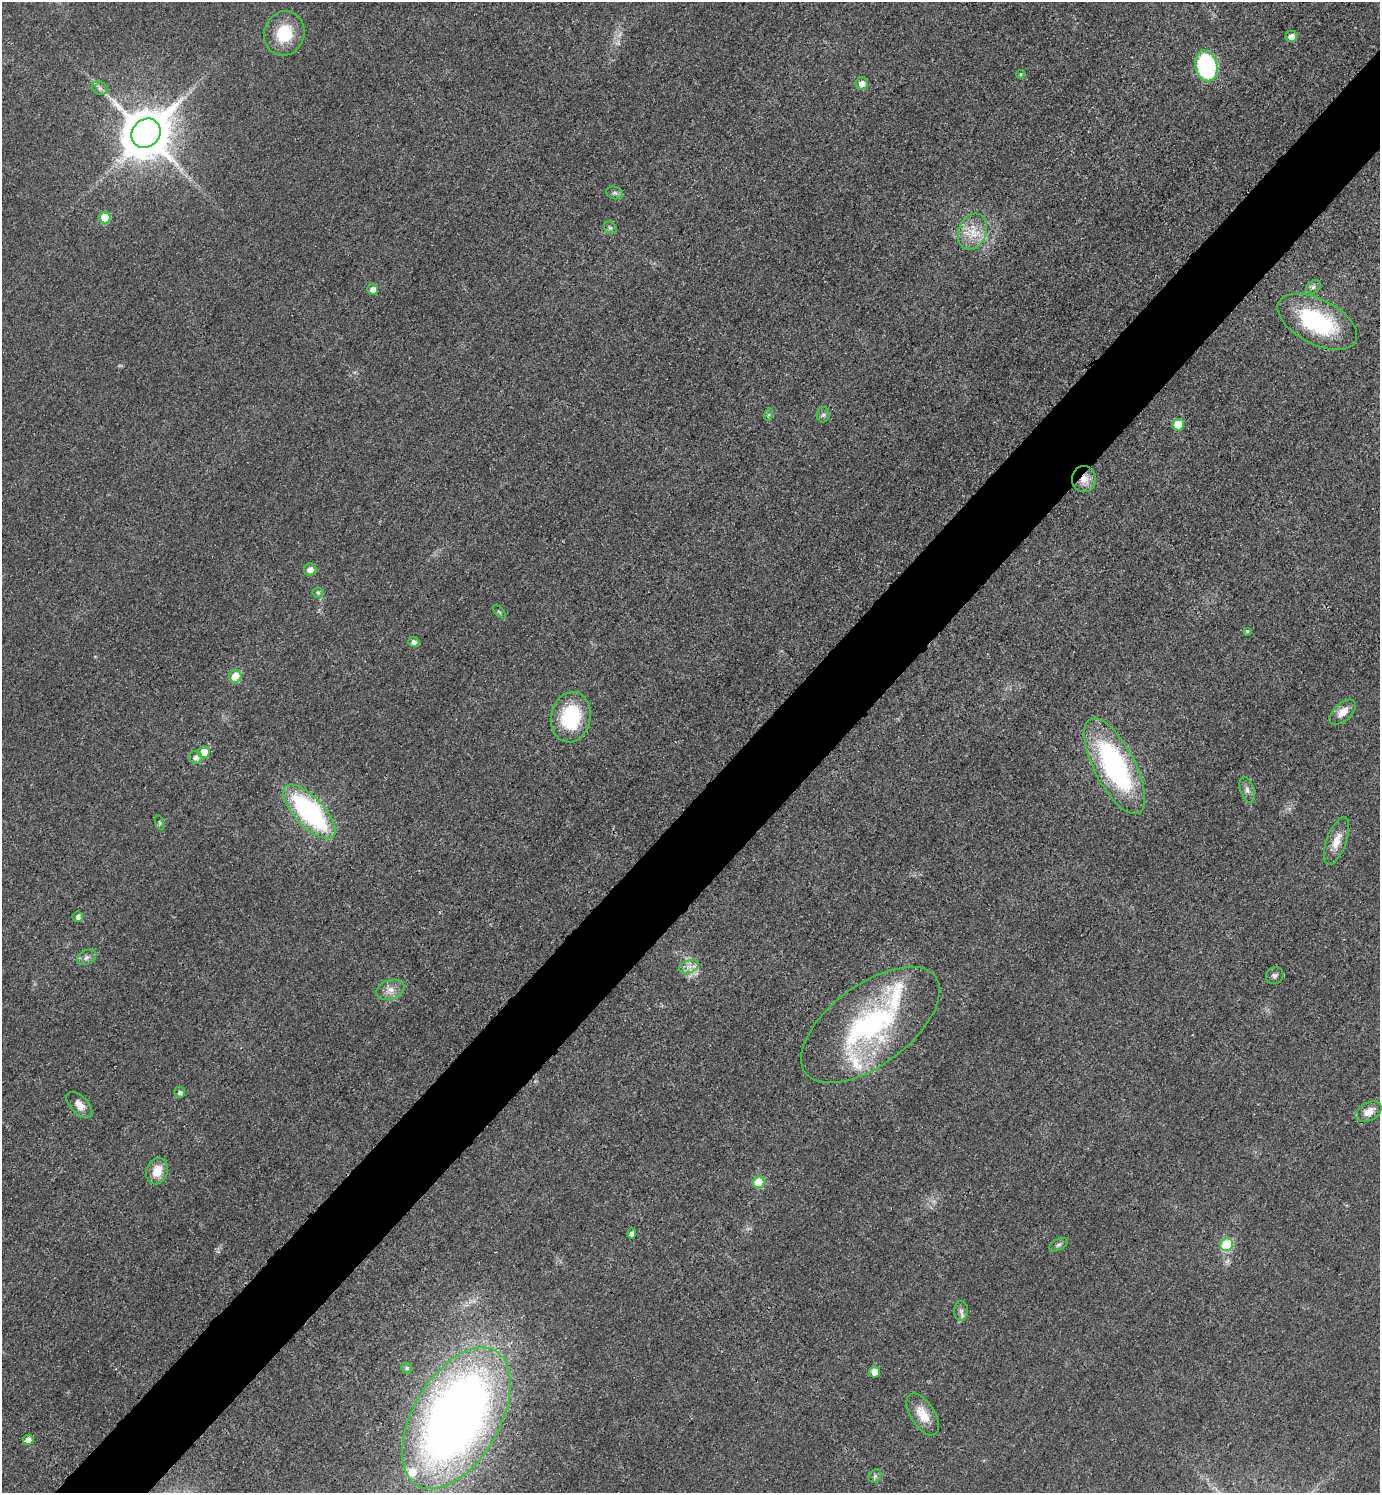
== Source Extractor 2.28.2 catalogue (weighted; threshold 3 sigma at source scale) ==
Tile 7 of 4 x 4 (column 3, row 2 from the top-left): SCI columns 2932-4309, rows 3005-4495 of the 6010 x 6009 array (HDU 1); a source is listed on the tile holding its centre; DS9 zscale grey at full resolution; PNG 1382 x 1495 px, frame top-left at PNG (2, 2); each listed source drawn as its Kron ellipse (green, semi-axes under 4 px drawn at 4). Shown black and unused: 6% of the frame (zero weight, under 3 of 4 exposures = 2% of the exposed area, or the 3 px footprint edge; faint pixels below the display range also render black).
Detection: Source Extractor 2.28.2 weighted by HDU 2 'WHT'; one run over the whole footprint, this tile lists its part. Background 0.0177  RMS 0.0055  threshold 0.0248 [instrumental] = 3 sigma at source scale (4.5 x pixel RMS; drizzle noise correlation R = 1.50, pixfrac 1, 0.05/0.05 arcsec/px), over >= 5 px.
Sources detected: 57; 3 inside a brighter listed object's ellipse — not listed separately; the other 54 listed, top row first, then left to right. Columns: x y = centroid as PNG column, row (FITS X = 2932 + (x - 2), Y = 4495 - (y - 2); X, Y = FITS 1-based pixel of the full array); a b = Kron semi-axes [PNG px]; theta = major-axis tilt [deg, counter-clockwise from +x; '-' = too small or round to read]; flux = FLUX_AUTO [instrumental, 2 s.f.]
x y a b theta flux
284 33 22 20 71 21
1291 37 6 5 - 4.8
1206 66 15 11 -76 75
1020 74 4 4 - 0.68
862 84 6 6 - 4.5
100 88 8 6 -21 1.9
146 133 15 13 46 2500
615 193 8 6 -15 1.5
105 218 6 6 - 12
610 228 7 5 -43 1.2
972 232 19 14 70 11
1313 287 8 6 35 1.4
372 289 5 5 - 3.6
1317 322 43 22 -27 52
768 415 6 4 71 0.88
823 415 7 6 - 1.5
1178 425 6 5 - 13
1084 479 13 12 - 6.5
310 570 6 6 - 4.5
318 593 6 5 - 0.96
499 612 8 3 -44 0.74
1247 631 4 4 - 0.74
414 642 5 5 - 2.6
235 676 6 6 - 16
1343 712 16 9 42 5.7
571 717 25 19 79 36
204 752 6 6 - 9.1
196 757 6 6 - 2.6
1115 766 53 20 -63 110
1247 790 13 7 -71 2.5
309 812 34 14 -47 93
160 823 8 3 -71 0.74
1337 841 25 10 70 8.1
78 917 5 5 - 1.9
87 957 10 7 29 2.2
689 967 10 6 19 3.2
1275 976 9 8 - 1.8
390 990 14 9 20 4.8
870 1025 81 40 37 110
180 1092 5 5 - 2
79 1105 16 9 -46 4.9
1369 1112 14 9 28 5.5
157 1171 13 10 69 9.1
758 1182 6 5 - 18
632 1234 5 4 - 2
1058 1245 10 5 29 1.4
1227 1245 6 6 - 32
961 1311 9 7 89 2.1
407 1368 5 5 - 1.2
875 1372 5 5 - 5.4
923 1415 23 12 -58 9.7
456 1418 78 43 60 570
28 1440 5 5 - 4.3
875 1476 7 5 47 1.2
Overlapping masked pixels (flux is a lower limit): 1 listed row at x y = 1084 479